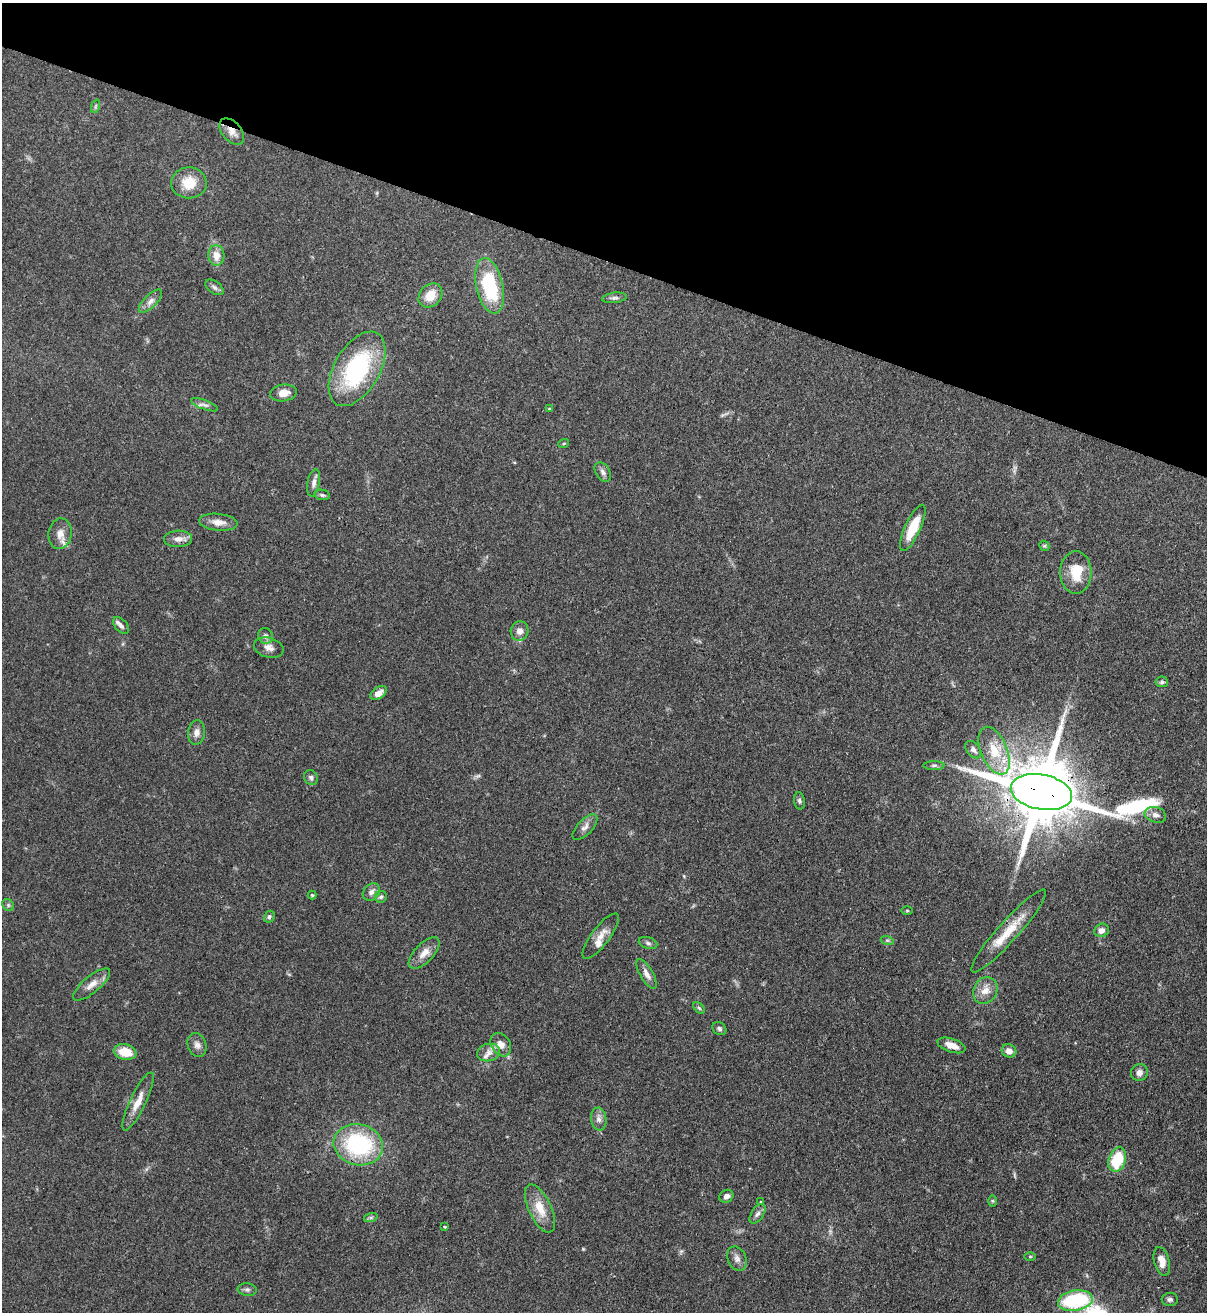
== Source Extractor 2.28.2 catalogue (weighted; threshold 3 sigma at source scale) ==
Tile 2 of 4 x 4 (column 2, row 1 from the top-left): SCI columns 1426-2630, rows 3963-5272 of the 5383 x 5305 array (HDU 1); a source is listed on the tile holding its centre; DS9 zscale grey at full resolution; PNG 1209 x 1314 px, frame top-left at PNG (2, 3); each listed source drawn as its Kron ellipse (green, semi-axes under 4 px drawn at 4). Shown black and unused: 20% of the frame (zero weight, under 3 of 4 exposures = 7% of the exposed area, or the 3 px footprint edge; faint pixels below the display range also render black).
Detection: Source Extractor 2.28.2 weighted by HDU 2 'WHT'; one run over the whole footprint, this tile lists its part. Background 0.105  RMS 0.0041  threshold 0.0186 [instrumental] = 3 sigma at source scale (4.5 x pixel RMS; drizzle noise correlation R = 1.50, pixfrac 1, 0.05/0.05 arcsec/px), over >= 5 px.
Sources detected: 82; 3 inside a brighter listed object's ellipse — not listed separately; the other 79 listed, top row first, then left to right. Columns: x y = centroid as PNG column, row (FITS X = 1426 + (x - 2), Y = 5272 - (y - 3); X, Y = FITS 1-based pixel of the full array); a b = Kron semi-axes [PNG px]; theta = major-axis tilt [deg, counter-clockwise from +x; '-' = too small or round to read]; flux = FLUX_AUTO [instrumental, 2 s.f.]
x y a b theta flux
96 106 7 4 71 0.61
232 132 15 9 -49 3.2
189 183 18 15 -2 8.9
216 255 10 8 -85 4.1
490 286 28 13 -78 30
214 287 10 6 -35 1.2
430 295 13 10 46 6.7
614 298 12 5 7 1.2
150 301 15 6 45 2.3
357 369 41 22 60 47
283 393 13 8 8 3.7
205 405 14 4 -20 1.5
549 409 4 3 - 0.32
564 443 5 3 - 0.38
603 472 11 7 -57 1.7
314 483 14 6 79 1.9
322 495 8 5 -10 0.84
218 522 19 8 -5 3.7
913 528 25 7 65 12
60 534 15 11 81 4
178 539 14 8 2 2.9
1044 546 5 4 - 0.65
1076 572 21 15 90 10
121 626 10 6 -46 1.3
520 631 10 9 - 2.6
265 636 8 7 - 1.4
269 648 15 10 -15 2.8
1162 682 6 5 - 0.87
378 693 9 5 35 3.5
197 733 12 8 83 2.3
973 750 10 6 -52 1.6
994 751 25 13 -67 11
934 765 11 4 0 0.97
311 778 7 6 - 1.2
1041 792 31 17 -11 4600
799 801 9 5 -84 1
1155 815 11 7 -17 2.2
585 827 16 7 47 2.3
371 892 9 7 49 1.8
312 895 4 4 - 0.47
381 897 6 6 - 0.88
8 905 6 5 - 0.83
907 911 6 4 0 0.46
269 917 6 5 - 0.88
1102 930 7 6 - 2.1
1009 931 55 10 48 11
601 936 27 9 53 4.2
887 940 6 4 -18 0.72
648 943 9 5 -16 1.1
424 953 20 9 46 4.3
647 974 17 6 -59 2.4
92 984 23 8 40 4
985 990 14 11 62 4.3
699 1008 7 4 -45 0.66
719 1029 7 6 - 1
197 1045 12 9 -69 2.2
501 1045 13 9 -56 3.5
951 1045 15 6 -18 4.2
1009 1051 7 6 - 2.8
125 1052 11 7 -12 9.2
488 1053 11 8 13 2.8
1139 1072 8 8 - 2
138 1101 32 8 64 5.5
599 1119 11 7 -83 2.1
358 1145 25 20 -14 43
1117 1160 12 8 72 16
726 1196 7 6 - 2
761 1201 4 3 - 0.42
992 1201 6 4 -89 0.54
540 1208 26 11 -65 7.5
757 1214 11 6 56 1.6
371 1217 7 4 19 0.75
445 1227 3 3 - 0.5
1030 1256 5 3 - 0.41
737 1259 12 9 -67 2.3
1162 1261 15 7 -75 3.9
247 1290 9 6 -7 1.1
1170 1299 8 6 1 1.2
1075 1301 17 10 10 34
Overlapping masked pixels (flux is a lower limit): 3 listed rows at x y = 232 132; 1041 792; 1009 931